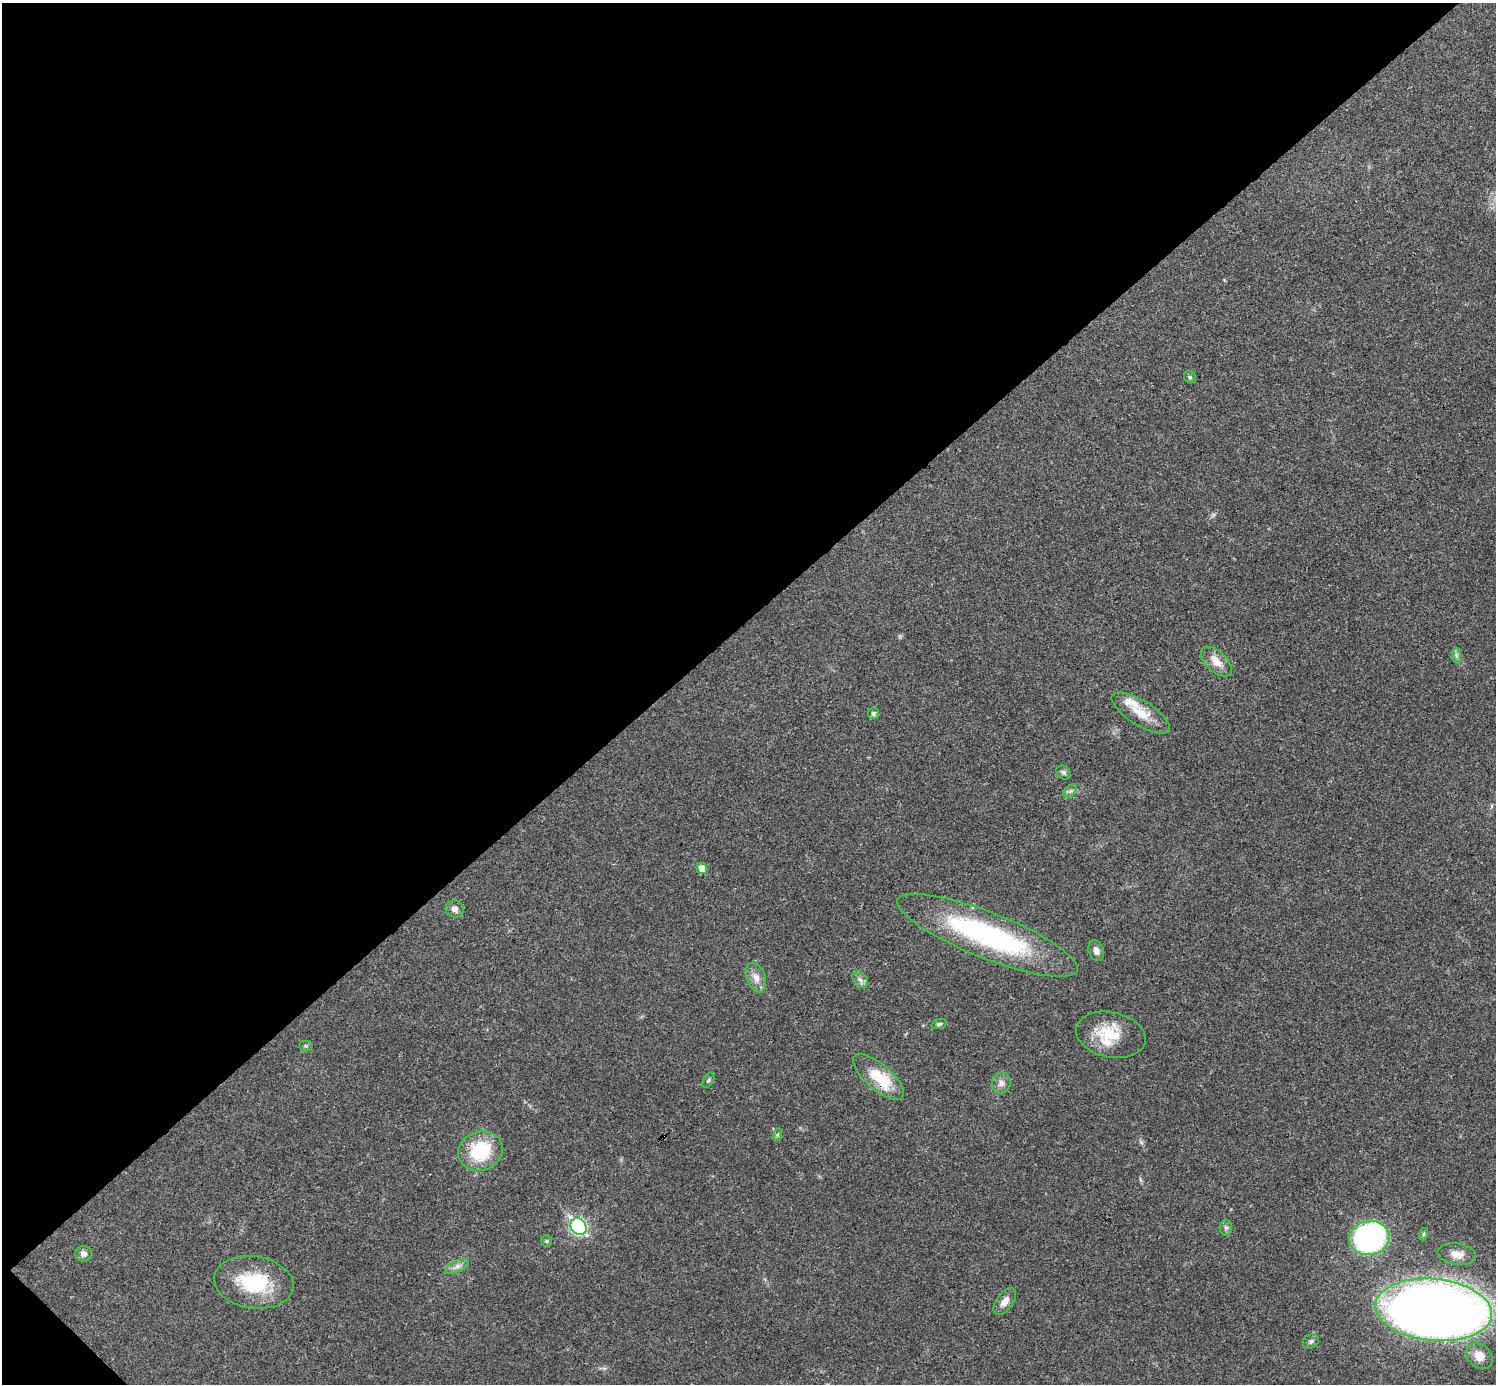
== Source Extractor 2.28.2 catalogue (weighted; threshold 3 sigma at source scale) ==
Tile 5 of 4 x 4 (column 1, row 2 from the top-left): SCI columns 1-1494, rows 2920-4301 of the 5981 x 5981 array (HDU 1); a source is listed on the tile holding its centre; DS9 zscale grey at full resolution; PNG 1498 x 1386 px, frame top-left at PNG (2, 3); each listed source drawn as its Kron ellipse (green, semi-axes under 4 px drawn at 4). Shown black and unused: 45% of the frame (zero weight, under 3 of 4 exposures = <1% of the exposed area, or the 3 px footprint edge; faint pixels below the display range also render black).
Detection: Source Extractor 2.28.2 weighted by HDU 2 'WHT'; one run over the whole footprint, this tile lists its part. Background 0.021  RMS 0.0022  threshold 0.00995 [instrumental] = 3 sigma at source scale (4.5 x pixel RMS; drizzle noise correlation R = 1.50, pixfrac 1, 0.05/0.05 arcsec/px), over >= 5 px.
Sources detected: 37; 1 cosmic-ray / hot-pixel residue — neither listed nor drawn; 2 inside a brighter listed object's ellipse — not listed separately; the other 34 listed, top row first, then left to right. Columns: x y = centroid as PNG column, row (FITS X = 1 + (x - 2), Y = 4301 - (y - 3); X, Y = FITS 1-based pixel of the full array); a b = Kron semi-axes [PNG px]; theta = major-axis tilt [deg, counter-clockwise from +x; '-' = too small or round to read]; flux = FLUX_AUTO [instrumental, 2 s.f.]
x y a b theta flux
1190 377 6 5 - 0.37
1456 655 7 4 -90 0.57
1216 662 19 10 -43 2.8
873 713 5 5 - 0.59
1141 713 33 12 -32 4.9
1064 773 8 6 -43 0.55
1070 791 8 5 44 0.63
702 868 5 5 - 2.5
455 909 9 8 - 1.1
988 935 96 23 -21 43
1096 951 10 7 -72 1.1
756 977 15 9 -70 1.9
860 980 9 6 -49 0.88
939 1024 8 5 15 0.49
1111 1035 35 22 -12 8.2
305 1046 6 5 - 0.37
878 1077 32 13 -41 9
708 1080 8 5 59 0.44
1001 1083 10 9 - 1.2
777 1135 6 4 71 0.33
480 1151 23 19 21 13
578 1227 9 7 -47 48
1226 1228 8 6 -90 0.56
1424 1234 6 4 71 0.32
1369 1238 20 17 11 55
547 1241 6 5 - 0.36
84 1254 8 7 - 1
1457 1254 19 10 -8 2.4
457 1266 12 5 25 1.1
254 1282 40 26 -8 13
1005 1302 15 8 54 1.7
1434 1310 58 31 -5 340
1311 1341 8 6 25 0.56
1479 1356 15 11 -45 2.7
Overlapping masked pixels (flux is a lower limit): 2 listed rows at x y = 878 1077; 1434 1310